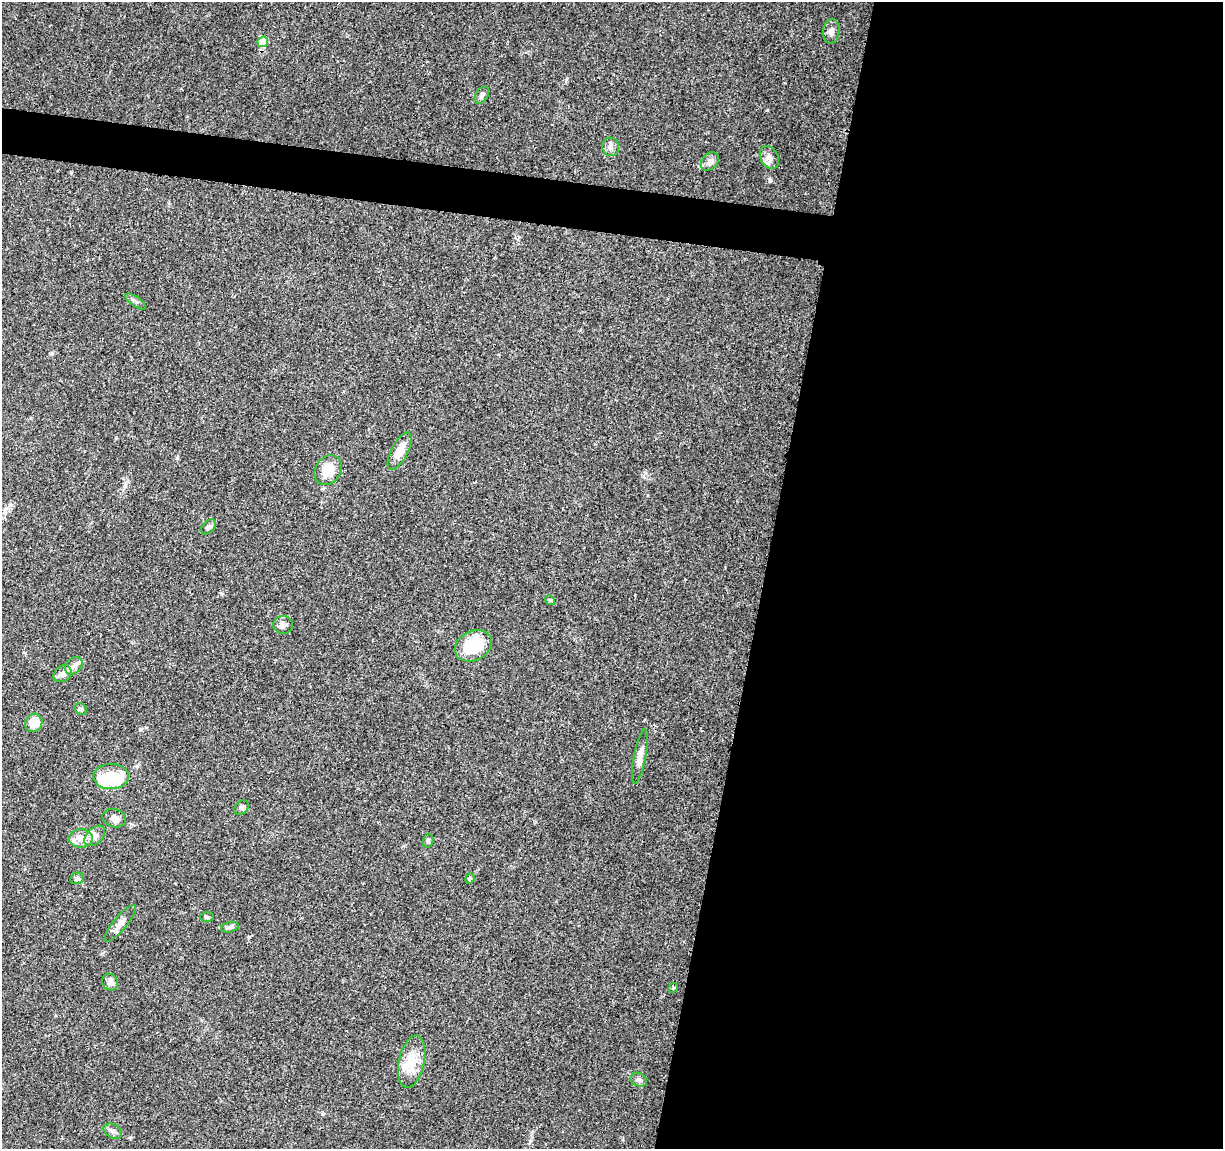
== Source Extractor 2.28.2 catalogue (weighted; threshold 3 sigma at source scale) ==
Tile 12 of 4 x 4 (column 4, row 3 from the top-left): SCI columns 3667-4887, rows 1378-2524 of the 4906 x 5106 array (HDU 1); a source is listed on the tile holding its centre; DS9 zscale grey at full resolution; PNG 1225 x 1151 px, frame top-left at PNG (2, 2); each listed source drawn as its Kron ellipse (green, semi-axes under 4 px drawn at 4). Shown black and unused: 40% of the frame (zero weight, under 3 of 4 exposures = <1% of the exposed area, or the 3 px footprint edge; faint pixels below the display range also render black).
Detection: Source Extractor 2.28.2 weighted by HDU 2 'WHT'; one run over the whole footprint, this tile lists its part. Background 0.0368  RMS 0.0035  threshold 0.0156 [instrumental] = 3 sigma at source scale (4.5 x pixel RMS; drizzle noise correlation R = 1.50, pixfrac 1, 0.0396/0.0396 arcsec/px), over >= 5 px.
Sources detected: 37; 2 inside a brighter object's white glare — neither listed nor drawn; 1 inside a brighter listed object's ellipse — not listed separately; the other 34 listed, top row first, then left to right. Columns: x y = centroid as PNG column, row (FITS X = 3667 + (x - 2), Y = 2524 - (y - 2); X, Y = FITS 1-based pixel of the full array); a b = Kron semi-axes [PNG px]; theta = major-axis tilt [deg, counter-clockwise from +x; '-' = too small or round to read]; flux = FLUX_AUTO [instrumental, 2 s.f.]
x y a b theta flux
831 31 12 8 86 1.7
263 42 5 5 - 10
482 95 9 6 58 1.1
611 147 9 8 - 1.4
769 157 12 9 -60 2
710 161 10 7 48 1.7
136 301 12 4 -35 0.87
400 451 21 8 62 4.4
328 470 16 12 54 6.2
209 527 9 5 47 0.91
550 600 5 4 - 0.46
283 625 10 9 - 1.5
473 646 19 14 28 15
74 666 10 7 46 1.5
63 674 10 7 36 1.5
81 709 6 5 - 0.63
34 723 9 8 - 6.2
640 756 27 6 79 2.9
111 776 17 12 -1 10
242 807 8 6 44 0.92
114 818 12 9 -17 1.8
95 836 12 8 45 2
81 838 12 9 0 3
428 841 7 5 76 0.63
77 878 7 5 13 0.85
470 879 5 4 - 0.46
207 917 7 5 -1 0.59
120 923 23 6 50 2.5
230 927 9 5 14 0.79
110 982 9 7 -57 1.9
673 988 5 4 - 0.43
412 1062 26 13 77 6.9
639 1080 8 6 -25 1.1
113 1131 10 6 -32 1.1
Unlisted compact peaks at least as high as the median listed source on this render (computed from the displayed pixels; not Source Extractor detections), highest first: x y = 770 180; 130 1137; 177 458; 322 1114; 51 353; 141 729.